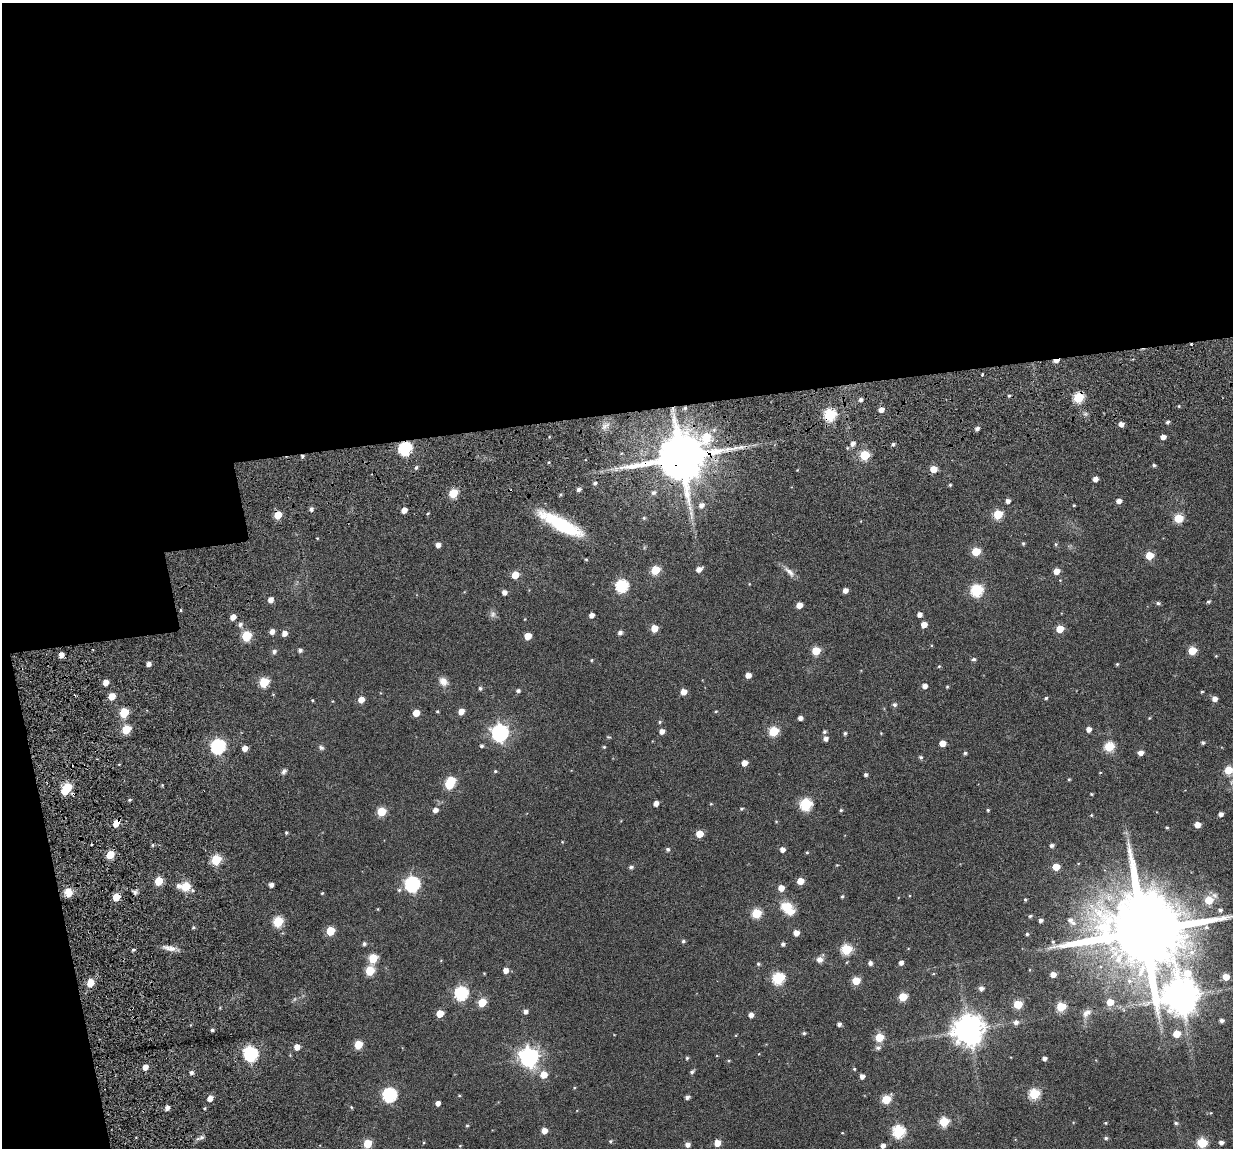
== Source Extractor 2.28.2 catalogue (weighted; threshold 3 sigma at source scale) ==
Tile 1 of 4 x 4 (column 1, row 1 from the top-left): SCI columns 135-1365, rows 3664-4809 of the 5280 x 5236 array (HDU 1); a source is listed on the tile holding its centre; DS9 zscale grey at full resolution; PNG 1235 x 1150 px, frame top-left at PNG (2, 3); no overlay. Shown black and unused: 40% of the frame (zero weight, under 3 of 6 exposures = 11% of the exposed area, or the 3 px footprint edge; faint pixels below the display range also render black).
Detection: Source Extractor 2.28.2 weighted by HDU 2 'WHT'; one run over the whole footprint, this tile lists its part. Background 0.0889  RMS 0.0097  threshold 0.0396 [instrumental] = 3 sigma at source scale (4.09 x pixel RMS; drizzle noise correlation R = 1.36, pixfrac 0.8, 0.05/0.05 arcsec/px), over >= 5 px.
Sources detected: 275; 2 inside a brighter object's white glare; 2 cosmic-ray / hot-pixel residue — not listed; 2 inside a brighter listed object's ellipse — not listed separately; the other 269 listed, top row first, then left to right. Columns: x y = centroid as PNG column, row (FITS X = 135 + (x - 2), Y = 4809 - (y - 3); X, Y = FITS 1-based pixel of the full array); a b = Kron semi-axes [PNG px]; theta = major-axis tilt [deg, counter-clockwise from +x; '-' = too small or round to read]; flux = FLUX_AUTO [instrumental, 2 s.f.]
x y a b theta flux
1056 361 6 4 4 5.1
982 375 4 3 - 0.75
1009 396 4 4 - 1.1
1078 397 6 5 - 47
861 400 5 4 - 2.3
1179 406 4 3 - 0.72
881 410 5 5 - 5.8
830 415 6 6 - 78
1167 422 4 3 - 1.8
1121 424 4 4 - 4.7
977 429 5 4 - 2.7
1163 437 4 4 - 4.7
853 443 6 5 - 3.3
893 444 4 4 - 1.7
405 449 7 6 - 110
865 455 5 5 - 37
302 456 4 4 - 1.5
681 457 15 12 27 5500
549 462 4 3 - 0.78
1154 465 4 4 - 1.4
416 468 6 4 62 1.4
933 469 5 5 - 12
1095 479 4 4 - 4.8
595 483 4 3 - 1.7
950 485 4 3 - 0.98
578 489 5 4 - 2.6
653 492 6 6 - 2.4
453 493 5 5 - 30
1008 501 4 4 - 3.4
1119 501 5 4 - 5.3
701 505 6 5 - 4.2
1074 505 4 3 - 0.69
311 509 4 4 - 2.4
404 510 4 4 - 5.8
278 515 5 5 - 16
998 515 5 5 - 37
644 518 5 4 - 0.99
1179 518 5 5 - 35
561 524 48 12 -28 55
317 538 4 2 - 0.55
1023 543 4 4 - 1.1
1056 544 5 3 - 1
438 545 5 4 - 4.5
976 552 5 5 - 25
1149 555 5 5 - 20
586 559 5 3 - 0.84
699 569 6 4 32 5
655 570 5 5 - 31
1056 571 5 5 - 8.2
789 572 19 7 -44 5
515 575 5 5 - 17
1060 580 3 3 - 0.57
622 586 6 6 - 95
845 590 5 4 - 4.4
977 590 6 6 - 79
504 592 4 4 - 4.2
270 600 5 5 - 5.3
1208 602 5 4 - 1.4
1158 603 5 4 - 1.6
799 605 5 4 - 7.5
493 614 10 7 80 2.8
592 615 4 4 - 4.3
919 615 5 4 - 4.2
233 617 5 4 - 6.2
240 624 6 5 - 2.6
924 625 5 4 - 7.4
654 628 5 5 - 13
1060 629 5 5 - 17
272 631 5 4 - 4.1
620 632 5 4 - 2.8
284 633 5 5 - 5
246 636 6 5 - 43
528 636 5 5 - 13
300 650 5 4 - 2.1
274 651 5 5 - 2.4
816 651 5 5 - 24
1192 651 5 5 - 25
61 655 4 4 - 4.7
1216 656 4 3 - 0.67
974 659 5 4 - 1.8
591 660 4 4 - 0.78
149 664 4 4 - 3.9
1117 664 4 4 - 0.93
939 666 5 4 - 0.84
748 675 5 4 - 5.8
443 681 12 9 -46 5.9
105 682 5 5 - 6.3
264 682 6 5 - 40
925 686 5 4 - 4.1
947 687 4 3 - 0.86
480 688 5 5 - 1.6
518 691 5 4 - 2
683 692 5 5 - 7.1
1202 692 4 3 - 0.8
112 696 5 5 - 12
1046 698 4 4 - 1.1
1214 699 5 5 - 4.9
312 700 4 3 - 0.82
361 700 5 5 - 7.5
894 705 6 5 - 1.9
437 711 4 3 - 0.82
716 711 4 4 - 0.86
461 712 5 5 - 7
124 713 6 5 - 35
416 713 5 5 - 11
800 718 4 4 - 3.4
1149 718 4 3 - 0.67
660 722 5 4 - 1.2
126 729 6 5 - 30
1089 729 4 4 - 4.9
662 731 5 5 - 4.5
774 731 6 5 - 40
824 732 5 5 - 1.5
500 733 7 7 - 270
845 733 4 3 - 1.4
826 739 5 5 - 3.3
942 743 5 4 - 9.2
1203 743 4 4 - 1.5
218 746 7 6 - 150
481 746 4 4 - 1.5
604 747 4 3 - 0.87
1109 747 6 5 - 39
245 748 5 4 - 5.8
321 748 8 6 -30 1.9
965 753 5 4 - 1.3
1141 753 5 4 - 5.6
921 757 5 5 - 1.6
744 763 5 4 - 6.9
1228 770 5 5 - 22
284 771 8 5 35 2
495 771 4 4 - 1.1
1100 773 4 3 - 0.55
866 775 4 4 - 1.8
1069 779 4 3 - 0.87
451 781 5 5 - 31
67 788 9 5 58 51
1091 794 4 3 - 0.79
129 800 5 3 - 0.99
656 803 4 4 - 5
711 804 4 3 - 0.7
806 804 6 6 - 78
741 809 5 4 - 1
435 810 5 5 - 4.1
841 810 4 4 - 1
988 810 4 4 - 0.97
381 811 5 5 - 28
1221 814 4 4 - 3.6
1091 815 4 4 - 0.8
116 823 6 4 55 11
1197 825 5 4 - 8.5
1167 827 4 3 - 0.94
286 833 4 3 - 1.2
700 834 5 5 - 15
153 845 5 3 - 0.91
1051 845 4 4 - 2.2
668 849 4 4 - 1.8
782 850 4 4 - 4.4
807 852 4 4 - 0.86
110 855 5 5 - 20
216 860 5 5 - 46
837 865 4 3 - 0.6
631 867 5 4 - 1.8
1056 867 5 5 - 14
159 881 5 5 - 23
800 881 5 5 - 11
412 884 7 7 - 170
271 885 4 4 - 3.4
186 886 10 9 - 14
781 888 5 5 - 8
68 892 9 8 - 8.8
135 892 6 5 - 2.2
322 893 3 3 - 0.81
842 896 4 3 - 1.2
116 897 5 5 - 19
1025 900 3 3 - 1.1
1209 900 8 6 38 23
788 908 16 11 -43 19
1220 910 6 5 - 2.2
756 913 5 5 - 42
1030 916 5 3 - 1.3
1040 920 4 4 - 2.3
1070 920 10 7 -62 3.6
278 922 6 5 - 49
193 927 4 4 - 0.98
330 931 5 5 - 26
1143 931 24 15 6 15000
796 933 5 5 - 6.8
1027 934 3 3 - 1.2
683 941 4 4 - 1.5
1053 942 5 5 - 1.2
364 944 4 4 - 1.9
783 944 4 4 - 2.1
170 948 19 6 -12 5.6
846 949 6 5 - 51
133 950 5 3 - 1
1191 952 14 10 44 10
373 958 6 5 - 28
820 960 9 8 - 3.7
870 963 4 4 - 2.8
901 963 4 4 - 3.4
758 964 5 4 - 1.3
505 970 5 5 - 5.5
370 971 6 5 - 32
1053 974 4 4 - 5.9
1226 977 5 5 - 13
778 978 6 6 - 78
856 981 5 5 - 22
90 983 6 5 - 16
981 988 5 5 - 3.3
461 993 7 6 - 120
903 997 5 5 - 25
1181 997 16 13 -34 2000
482 1002 5 5 - 23
1110 1002 5 5 - 15
1018 1004 5 5 - 29
1061 1007 5 5 - 36
525 1011 5 4 - 3.1
1087 1013 13 8 43 4.8
440 1014 5 5 - 14
751 1015 5 4 - 4
1221 1020 5 4 - 2.5
1016 1022 6 5 - 3.4
839 1024 4 4 - 2.7
212 1030 4 4 - 1.6
968 1030 9 9 - 1400
804 1033 4 4 - 1.2
1177 1034 5 5 - 15
879 1037 5 5 - 24
358 1045 5 5 - 22
297 1047 5 5 - 6.4
878 1048 7 6 - 2.5
250 1054 8 6 -54 140
529 1057 7 7 - 420
687 1058 4 4 - 1.2
1044 1058 4 4 - 3
145 1067 5 4 - 6.1
854 1069 4 3 - 0.83
692 1072 5 4 - 1.7
191 1073 5 4 - 2.2
544 1075 6 6 - 11
862 1076 4 4 - 4.1
574 1088 4 3 - 0.73
1034 1094 6 5 - 59
389 1095 7 6 - 130
459 1095 4 3 - 0.79
687 1097 4 4 - 2.6
210 1098 5 4 - 6
886 1099 6 5 - 29
438 1103 4 4 - 4
351 1107 5 3 - 0.82
167 1108 4 4 - 4
205 1108 4 3 - 0.84
944 1122 5 5 - 41
1105 1123 4 3 - 0.78
1176 1123 5 4 - 1.4
467 1125 5 3 - 0.82
544 1131 5 5 - 6.9
899 1131 6 6 - 84
842 1133 4 3 - 0.59
202 1137 6 6 - 1.8
1106 1138 5 4 - 1.5
610 1141 5 4 - 1.1
1221 1142 4 4 - 3.2
717 1143 5 5 - 9.6
1202 1143 6 5 - 44
367 1144 5 5 - 22
687 1144 5 5 - 3.6
460 1146 4 4 - 0.72
883 1146 5 4 - 3.5
Overlapping masked pixels (flux is a lower limit): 8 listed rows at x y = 1056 361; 1078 397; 830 415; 405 449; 302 456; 681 457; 278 515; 116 823
Isophote crosses this tile's border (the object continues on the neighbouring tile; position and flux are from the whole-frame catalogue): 2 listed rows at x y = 1228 770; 1143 931